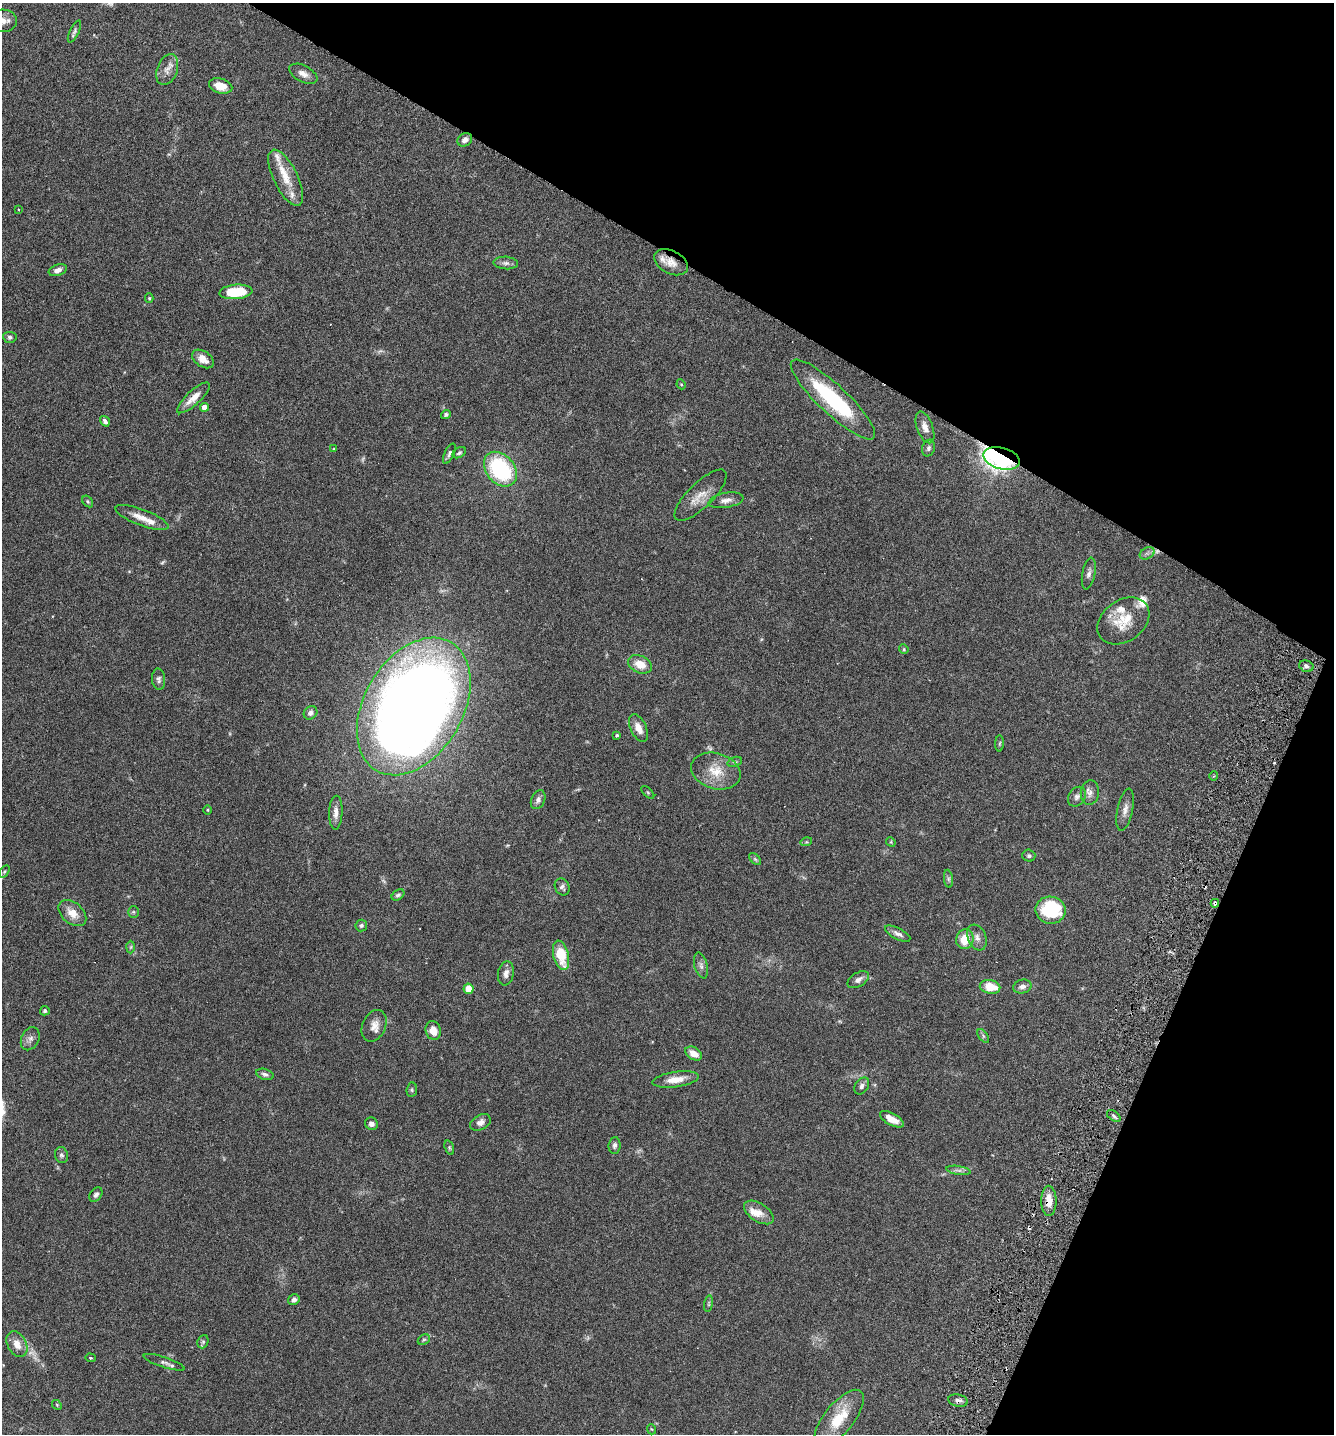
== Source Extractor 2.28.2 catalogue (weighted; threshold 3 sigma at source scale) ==
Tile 8 of 4 x 4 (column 4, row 2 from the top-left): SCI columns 4198-5529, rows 2896-4327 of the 5866 x 5789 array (HDU 1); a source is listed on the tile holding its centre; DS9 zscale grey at full resolution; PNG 1336 x 1436 px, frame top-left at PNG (2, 3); each listed source drawn as its Kron ellipse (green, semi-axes under 4 px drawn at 4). Shown black and unused: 26% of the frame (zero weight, under 3 of 6 exposures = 3% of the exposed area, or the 3 px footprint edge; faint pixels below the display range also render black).
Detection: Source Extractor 2.28.2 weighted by HDU 2 'WHT'; one run over the whole footprint, this tile lists its part. Background 0.0537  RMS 0.0032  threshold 0.0129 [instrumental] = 3 sigma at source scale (4.09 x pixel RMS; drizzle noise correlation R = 1.36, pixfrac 0.8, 0.05/0.05 arcsec/px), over >= 5 px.
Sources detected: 128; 8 too faint to see at this stretch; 2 cosmic-ray / hot-pixel residue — neither listed nor drawn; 8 inside a brighter listed object's ellipse — not listed separately; the other 110 listed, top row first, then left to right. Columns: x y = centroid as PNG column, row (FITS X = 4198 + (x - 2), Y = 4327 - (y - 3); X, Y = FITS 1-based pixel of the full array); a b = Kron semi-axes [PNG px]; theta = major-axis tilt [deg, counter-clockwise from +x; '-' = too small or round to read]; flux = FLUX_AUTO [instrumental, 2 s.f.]
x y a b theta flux
2 21 15 11 3 2.5
74 31 12 4 64 0.7
167 70 16 10 69 2.3
303 74 15 8 -27 2
221 86 12 7 -15 4
465 140 8 6 34 1.4
286 178 31 12 -64 5.6
18 210 2 2 - 0.23
671 262 18 11 -26 3
506 263 12 6 -4 1.1
58 270 9 5 20 1.4
236 292 16 7 5 12
149 298 5 4 - 0.34
10 337 7 5 -6 0.67
203 359 12 7 -34 2.5
681 384 5 4 - 0.36
193 398 21 7 42 3
833 399 56 14 -43 25
205 407 4 4 - 3
446 415 5 4 - 0.53
105 421 6 4 -55 0.83
925 427 17 8 -70 2.1
928 448 8 6 68 0.73
334 449 4 3 - 0.25
459 453 7 4 32 0.56
449 454 11 5 65 0.84
1001 458 19 10 -15 140
500 469 19 14 -50 29
701 495 34 12 45 4.4
726 500 18 7 10 1.8
88 501 6 4 -56 0.45
142 518 28 8 -21 3.5
1147 553 8 5 29 0.85
1089 574 16 6 79 1.3
1123 621 28 20 35 7.6
904 649 5 4 - 0.37
640 664 12 8 -24 3.7
1306 666 7 5 -17 0.81
159 679 10 6 -84 0.9
414 706 74 49 60 450
310 713 7 6 - 0.89
638 728 15 8 -65 2.6
617 735 4 4 - 0.35
999 743 8 4 89 0.4
735 762 7 4 19 0.44
716 771 25 18 -17 6.5
1214 776 4 3 - 0.28
648 792 8 3 -45 0.31
1090 793 12 9 83 1.6
1077 797 10 8 56 1.2
538 800 10 6 65 1.3
207 810 4 3 - 0.23
1125 810 21 7 78 2
336 813 17 7 88 1.9
806 842 6 4 16 0.32
891 842 5 4 - 0.28
1029 856 6 6 - 0.56
755 859 7 4 -45 0.48
4 872 7 4 58 0.45
948 879 9 4 -82 0.64
562 887 9 7 -65 0.9
398 895 7 5 36 0.58
1215 903 4 4 - 1
1050 910 15 13 -11 18
133 912 6 5 - 0.46
72 913 16 10 -41 3.5
361 925 6 5 - 0.56
898 934 14 5 -27 1.2
977 937 13 9 -69 1.6
965 939 10 8 76 5.8
131 947 6 4 88 0.39
561 955 15 7 -76 7.8
701 965 13 6 -75 1.1
506 973 12 8 77 1.6
858 980 12 7 31 1.5
1022 986 9 7 12 1.4
990 987 10 6 -9 5.7
469 989 5 5 - 3.9
45 1011 5 4 - 0.57
374 1026 16 11 65 2.6
433 1030 9 7 -75 2.9
983 1036 8 4 -54 0.54
30 1039 12 8 64 1.4
694 1053 9 6 -31 2.7
265 1074 9 5 -18 0.84
676 1079 23 7 8 3.9
862 1086 9 6 54 0.92
412 1090 7 5 84 0.45
1114 1116 8 4 -37 0.65
892 1119 13 6 -28 3.1
480 1122 11 7 29 1.4
371 1124 6 6 - 1.4
615 1145 8 6 83 0.95
449 1148 7 4 -71 0.42
61 1155 8 6 -75 0.75
958 1170 12 4 -8 0.9
96 1195 8 5 55 0.86
1049 1201 15 7 -89 3.3
759 1212 16 9 -33 2.6
294 1300 6 5 - 0.96
709 1304 8 4 82 0.52
424 1340 6 4 29 0.46
203 1342 7 5 69 0.48
17 1344 14 9 -61 3
90 1358 5 4 - 0.35
164 1362 21 5 -18 1.2
958 1400 10 6 -10 1.1
57 1405 5 4 - 0.3
839 1419 35 15 51 9.1
651 1429 5 3 - 0.24
Overlapping masked pixels (flux is a lower limit): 5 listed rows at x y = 671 262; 1001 458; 1215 903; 1049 1201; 958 1400
Isophote crosses this tile's border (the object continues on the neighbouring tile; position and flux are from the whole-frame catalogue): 1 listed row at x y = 2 21